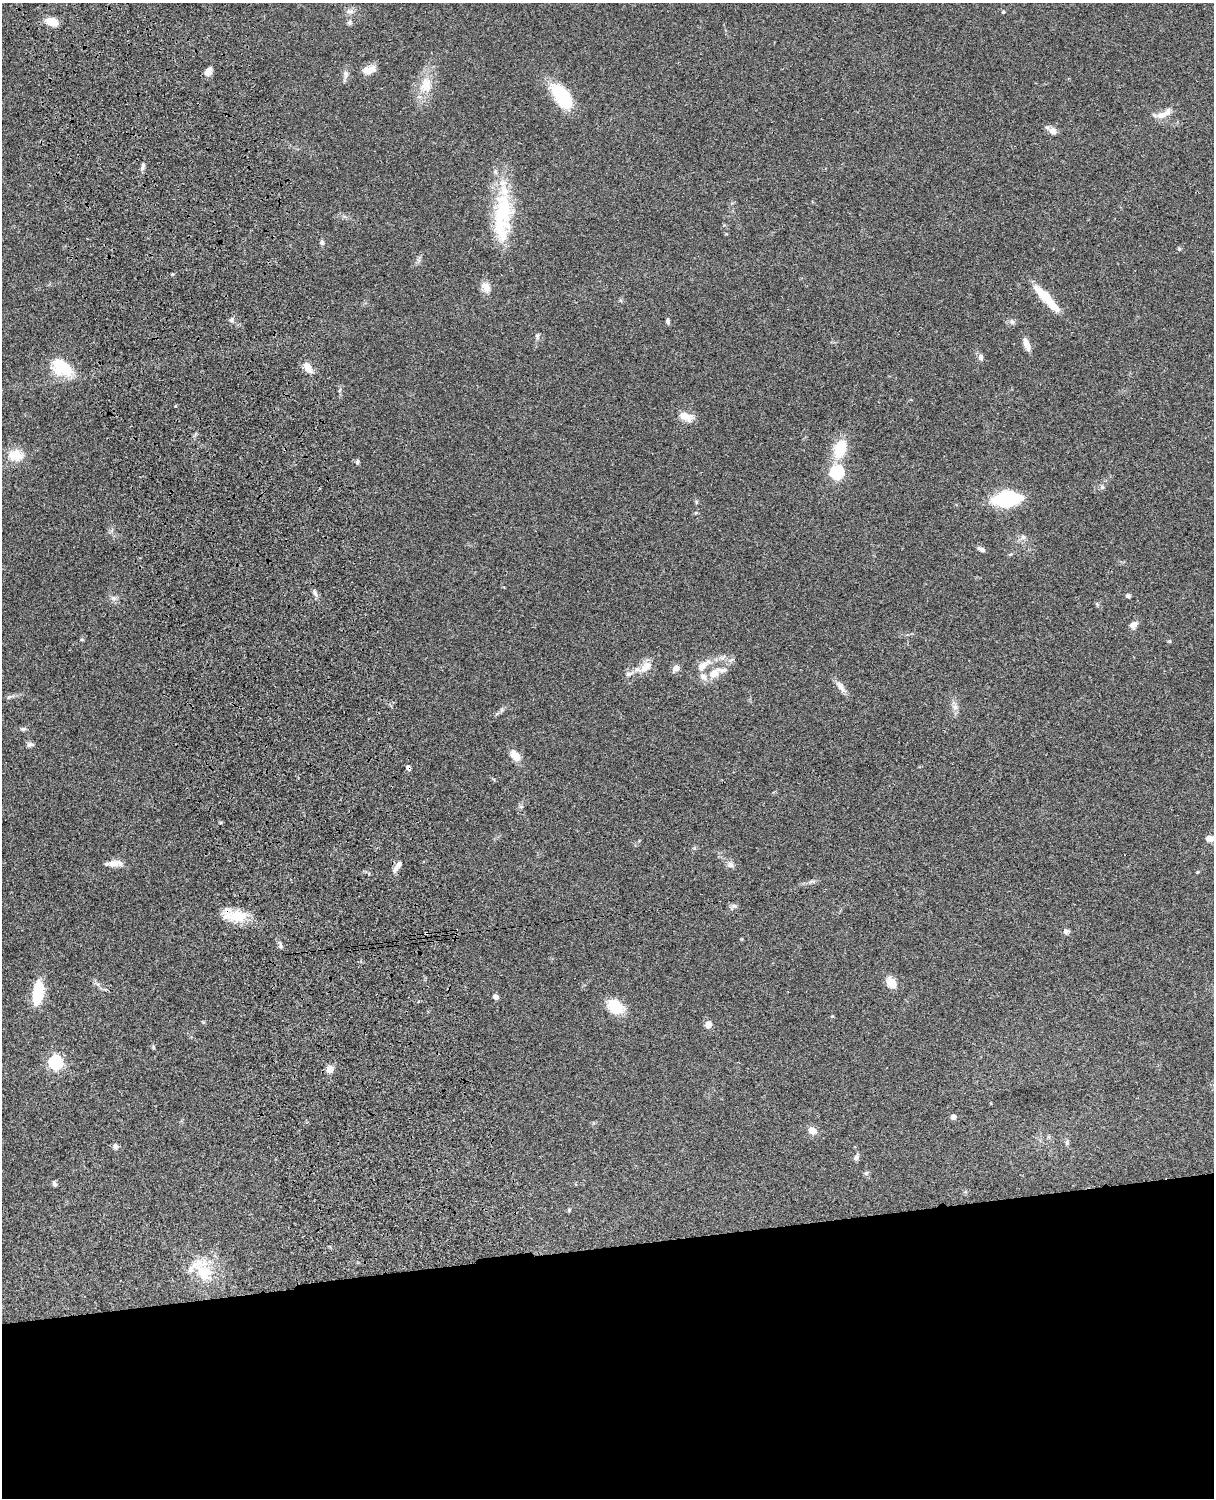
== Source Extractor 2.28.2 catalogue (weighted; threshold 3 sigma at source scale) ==
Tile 11 of 4 x 3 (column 3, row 3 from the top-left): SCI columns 2545-3756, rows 277-1772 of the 5087 x 4927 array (HDU 1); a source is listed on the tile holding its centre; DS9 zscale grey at full resolution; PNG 1216 x 1500 px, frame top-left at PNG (2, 3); no overlay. Shown black and unused: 17% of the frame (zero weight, under 3 of 4 exposures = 6% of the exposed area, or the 3 px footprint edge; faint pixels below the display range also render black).
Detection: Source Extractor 2.28.2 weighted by HDU 2 'WHT'; one run over the whole footprint, this tile lists its part. Background 0.0802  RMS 0.0058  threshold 0.0262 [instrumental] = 3 sigma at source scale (4.5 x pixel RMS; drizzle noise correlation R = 1.50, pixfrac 1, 0.05/0.05 arcsec/px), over >= 5 px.
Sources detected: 88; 1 cosmic-ray / hot-pixel residue — not listed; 7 inside a brighter listed object's ellipse — not listed separately; the other 80 listed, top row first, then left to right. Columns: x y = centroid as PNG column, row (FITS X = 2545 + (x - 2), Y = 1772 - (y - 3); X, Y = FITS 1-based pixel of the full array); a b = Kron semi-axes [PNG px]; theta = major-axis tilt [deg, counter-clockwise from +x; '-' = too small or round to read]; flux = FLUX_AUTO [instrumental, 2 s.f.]
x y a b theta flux
1003 12 4 4 - 0.55
52 22 11 7 -16 9.4
349 23 7 6 - 1.2
368 70 20 9 12 5
208 72 10 7 57 3.7
426 85 21 17 71 12
561 96 28 13 -54 34
1161 115 14 9 10 4.7
1053 131 12 9 -42 2.9
143 167 11 5 77 1.8
502 212 68 21 86 43
322 242 6 6 - 1.4
1179 249 5 4 - 0.87
486 287 14 10 -53 4.4
1046 298 38 8 -47 17
231 320 6 6 - 1.4
668 321 7 5 -80 1.3
1012 322 7 6 - 1.5
537 336 6 5 - 1.1
1027 345 16 7 -72 4.4
981 357 10 6 -77 2
308 367 13 8 -53 5.6
62 368 26 17 -30 19
340 390 6 4 70 0.85
686 416 18 10 -26 6.4
840 449 22 14 73 17
16 455 20 15 -7 9.6
357 462 6 5 - 1
837 472 6 6 - 75
1102 487 6 4 -72 0.88
1007 499 17 8 6 83
696 502 6 4 90 0.73
1023 537 7 6 - 1.5
981 549 10 5 -26 1.8
315 593 10 5 -62 1.8
1128 596 6 5 - 1.1
114 598 7 6 - 1.7
1133 625 10 7 36 2.9
82 639 5 3 - 0.61
702 666 17 9 46 5.5
646 667 17 11 34 6.7
676 668 7 6 - 3.4
714 673 14 11 21 6.1
629 674 12 5 13 2.4
840 686 17 7 -53 3.7
9 697 7 4 36 1
955 707 8 5 -45 1.8
501 710 7 4 71 1
23 729 7 5 -1 1.1
30 745 10 6 12 1.6
515 756 14 9 -55 6.3
1209 838 9 7 -3 2.7
114 864 19 8 3 4.9
730 865 9 8 - 2.2
395 869 12 6 58 2.5
1197 872 5 3 - 0.46
734 906 9 6 -20 1.5
237 916 32 13 -2 14
1066 931 7 6 - 1.6
426 933 3 3 - 1.5
280 946 10 4 -84 1.3
892 983 12 8 -65 7.3
38 993 24 10 80 20
495 997 6 5 - 2.2
615 1006 16 11 -39 18
832 1016 4 3 - 0.53
203 1022 5 4 - 0.57
708 1024 8 8 - 3.2
153 1047 8 3 -78 0.68
55 1062 6 6 - 93
330 1069 9 8 - 3.5
953 1117 5 5 - 2.9
812 1130 10 9 - 3.6
1067 1142 7 5 -71 1.1
116 1147 7 6 - 1.8
856 1157 9 5 71 1.6
866 1173 6 6 - 1.1
54 1183 8 4 -64 1.2
569 1210 5 4 - 0.67
204 1272 26 19 -74 20
Overlapping masked pixels (flux is a lower limit): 1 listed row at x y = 426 933